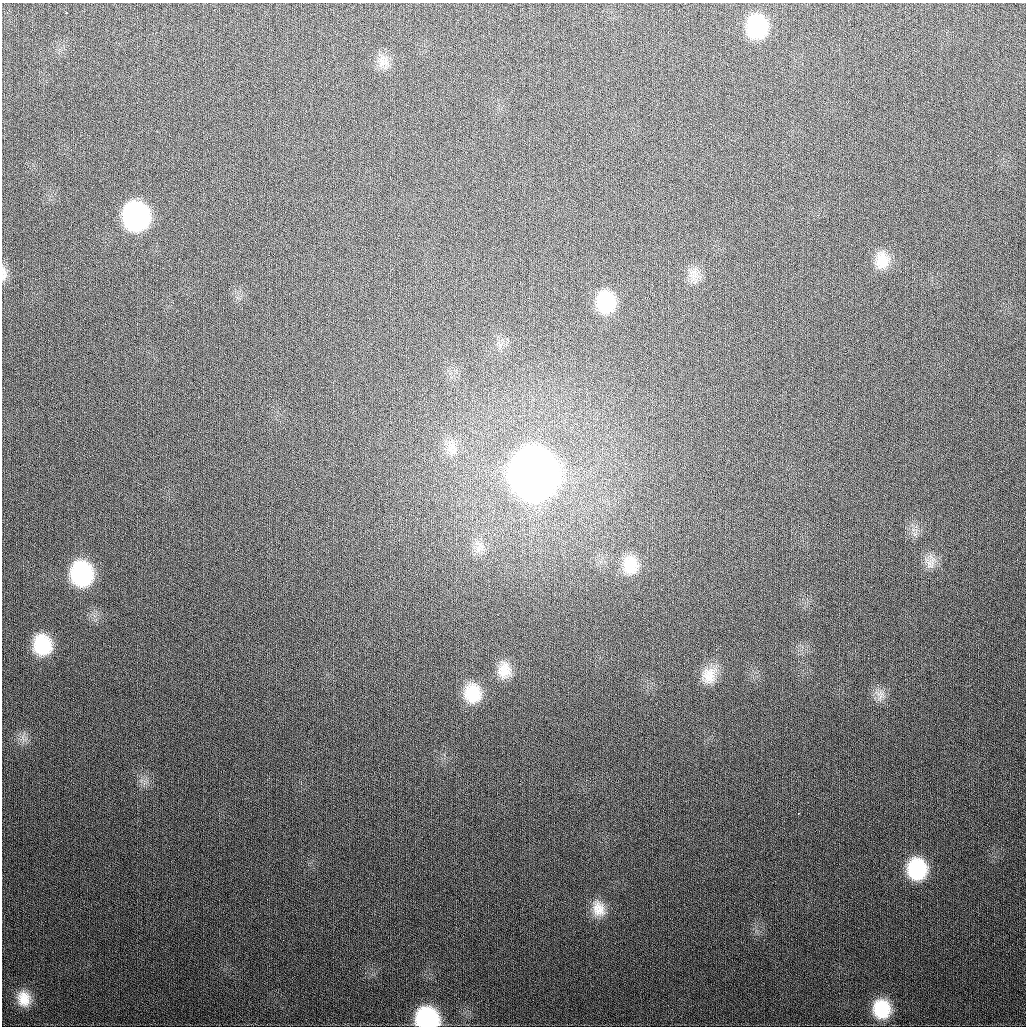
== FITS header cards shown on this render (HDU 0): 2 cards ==
NAXIS1  =                 1024
NAXIS2  =                 1024

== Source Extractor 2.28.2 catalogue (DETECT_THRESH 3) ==
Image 1024 x 1024 px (HDU 0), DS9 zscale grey, 1 PNG px = 1 image px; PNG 1028 x 1028 px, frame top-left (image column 1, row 1024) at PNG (2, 3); no overlay
Background 317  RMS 12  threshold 36.9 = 3 sigma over >= 5 px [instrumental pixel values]
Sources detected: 25; all 25 listed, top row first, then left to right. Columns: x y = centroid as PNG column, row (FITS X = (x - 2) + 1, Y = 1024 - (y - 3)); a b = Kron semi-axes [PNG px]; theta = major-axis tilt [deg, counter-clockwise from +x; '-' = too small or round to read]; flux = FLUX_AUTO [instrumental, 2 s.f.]
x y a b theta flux
66 13 3 2 - 1.4e+03
757 27 22 18 -90 6.0e+04
383 62 21 12 36 9.8e+03
136 216 22 19 -80 1.6e+05
882 260 23 17 85 1.7e+04
694 272 21 11 -44 9.7e+03
4 274 20 7 -89 5.6e+03
606 302 22 18 -83 4.2e+04
451 446 21 12 77 1.2e+04
533 474 25 22 -86 4.1e+06
478 549 13 7 -79 6.3e+03
931 563 19 11 67 8.5e+03
630 565 26 21 -87 2.7e+04
82 574 22 19 -80 8.8e+04
42 645 19 16 -77 4.0e+04
504 670 21 16 -90 1.5e+04
709 675 22 17 76 1.5e+04
473 693 22 18 -82 2.9e+04
880 697 10 5 57 3.7e+03
798 813 3 2 - 1.3e+03
917 869 21 18 -83 5.2e+04
598 909 22 16 -72 1.5e+04
24 999 16 14 -79 1.4e+04
882 1009 19 17 -79 3.6e+04
427 1019 18 16 -18 9.8e+04
At the frame edge (FLAGS 8, measured only in part): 2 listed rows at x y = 4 274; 427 1019